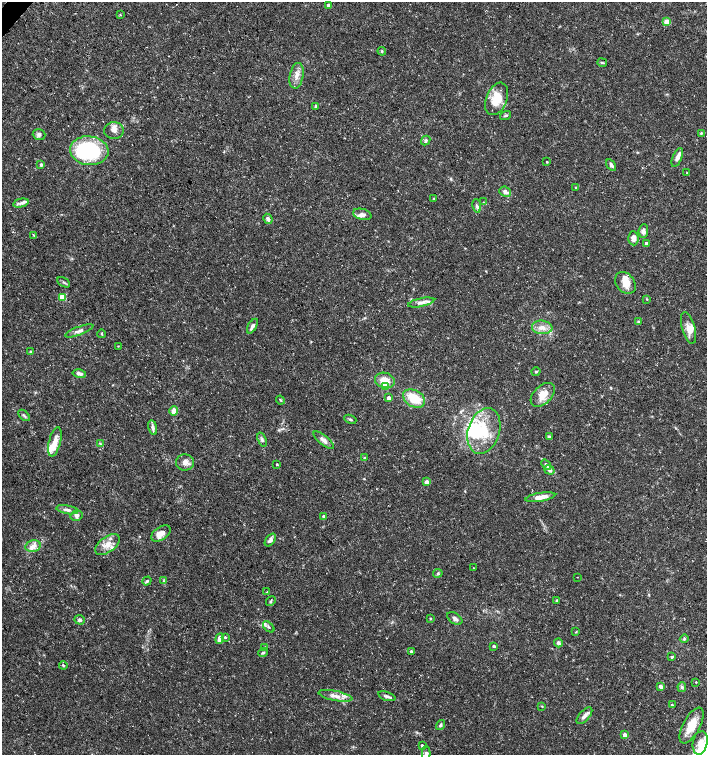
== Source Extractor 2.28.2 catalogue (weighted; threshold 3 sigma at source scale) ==
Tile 11 of 4 x 4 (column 3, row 3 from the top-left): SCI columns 2982-4390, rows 1513-3017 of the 6027 x 6026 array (HDU 1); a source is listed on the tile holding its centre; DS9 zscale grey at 2 x 2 block average (1 PNG px = mean of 2 x 2 image px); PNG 709 x 757 px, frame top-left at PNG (2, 2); each listed source drawn as its Kron ellipse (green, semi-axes under 4 px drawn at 4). Shown black and unused: <1% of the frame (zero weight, under 3 of 5 exposures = <1% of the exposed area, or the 3 px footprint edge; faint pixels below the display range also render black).
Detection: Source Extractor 2.28.2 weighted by HDU 2 'WHT'; one run over the whole footprint, this tile lists its part. Background 0.0289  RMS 0.0022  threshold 0.00999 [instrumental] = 3 sigma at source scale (4.5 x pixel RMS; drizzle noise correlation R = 1.50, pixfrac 1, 0.0396/0.0396 arcsec/px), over >= 5 px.
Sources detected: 131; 4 inside a brighter object's white glare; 1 cosmic-ray / hot-pixel residue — neither listed nor drawn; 13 inside a brighter listed object's ellipse — not listed separately; the other 113 listed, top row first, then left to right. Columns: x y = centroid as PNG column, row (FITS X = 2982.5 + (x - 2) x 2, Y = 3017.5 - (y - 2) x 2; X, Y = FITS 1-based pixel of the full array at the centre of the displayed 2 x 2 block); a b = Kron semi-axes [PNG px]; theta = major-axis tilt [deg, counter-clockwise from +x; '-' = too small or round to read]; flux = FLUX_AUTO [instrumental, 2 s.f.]
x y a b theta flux
328 5 2 2 - 3.1
120 15 3 2 - 0.28
666 22 3 3 - 11
382 51 4 3 - 0.58
602 63 5 3 - 0.62
297 76 13 6 78 4
497 99 17 10 68 12
316 106 3 3 - 1.1
506 115 6 3 16 0.8
114 131 9 8 - 3.3
701 133 4 3 - 0.63
39 134 6 5 - 1.6
426 140 5 4 - 0.96
89 151 19 14 -6 45
677 157 10 4 68 2.5
547 162 3 2 - 0.36
41 165 4 3 - 0.81
611 165 6 3 -55 1.5
687 173 2 2 - 0.39
576 188 3 3 - 0.55
505 192 6 5 - 2.2
434 198 3 3 - 0.38
483 202 3 2 - 0.21
21 203 8 4 12 1.9
477 206 7 4 -80 1.3
362 214 9 5 -16 2.3
268 219 5 4 - 1.6
643 231 7 4 86 2.1
34 235 3 2 - 0.44
633 238 7 5 -86 2.5
646 243 2 2 - 1.2
64 282 7 2 -28 0.82
625 283 12 9 -51 6
62 297 3 3 - 12
647 299 3 2 - 0.42
421 303 13 4 11 2.7
638 321 3 2 - 0.42
252 326 8 4 59 1.7
542 327 10 7 -6 4.1
688 328 16 6 -74 4.9
79 331 15 4 21 2.4
102 334 4 2 - 0.5
118 346 2 2 - 0.28
30 351 3 3 - 0.48
536 372 4 3 - 0.64
79 374 7 4 -11 1.9
385 380 10 7 -16 6.6
385 386 3 3 - 7.2
543 395 14 9 44 7.6
389 398 3 3 - 3
414 398 12 8 -30 13
280 400 4 2 - 0.52
174 411 5 4 - 4.2
24 415 7 2 -45 0.88
350 419 6 3 -23 0.72
153 427 7 4 -80 1.7
484 431 23 15 72 18
549 437 4 3 - 0.91
262 440 7 3 -71 1.1
324 440 13 4 -40 3
55 442 15 6 76 5.9
100 443 4 2 - 0.45
365 458 3 3 - 1
185 462 9 8 - 3.3
277 464 2 2 - 0.59
546 465 5 3 - 1.3
549 470 5 4 - 2
427 482 4 3 - 2.5
540 497 15 4 9 5.3
67 510 11 4 -10 1.8
77 516 6 5 - 1.7
324 517 3 2 - 2.9
161 533 11 6 33 4.3
270 540 7 4 53 2.1
107 544 14 7 36 5.1
33 546 8 5 10 2.8
474 568 2 2 - 0.18
438 573 5 4 - 0.77
577 577 2 2 - 0.17
147 581 5 3 - 0.97
164 581 3 3 - 0.48
267 592 3 2 - 0.36
557 600 4 3 - 0.52
271 601 5 3 - 0.75
430 618 3 2 - 0.41
455 618 8 5 -35 1.8
80 620 5 4 - 1.1
269 627 7 3 -45 0.97
576 632 4 2 - 0.41
225 637 3 3 - 0.73
220 639 5 4 - 3.8
684 639 4 3 - 0.7
558 643 4 4 - 1.3
494 646 4 3 - 0.86
265 647 3 3 - 0.44
411 652 3 2 - 1.8
263 653 5 3 - 0.71
672 657 3 3 - 0.79
63 665 4 3 - 0.65
696 682 2 2 - 0.39
661 686 3 3 - 2.1
682 687 5 4 - 0.9
335 696 17 5 -12 4
387 696 9 3 -18 1.4
672 705 3 3 - 0.53
542 706 4 3 - 0.4
584 716 10 5 48 2.5
440 725 5 3 - 1
692 725 20 8 62 9.6
625 735 3 3 - 5.2
700 743 12 7 78 3.6
422 746 2 2 - 1.6
426 754 8 4 -90 1.7
Isophote crosses this tile's border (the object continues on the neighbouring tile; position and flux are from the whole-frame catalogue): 1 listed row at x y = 426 754